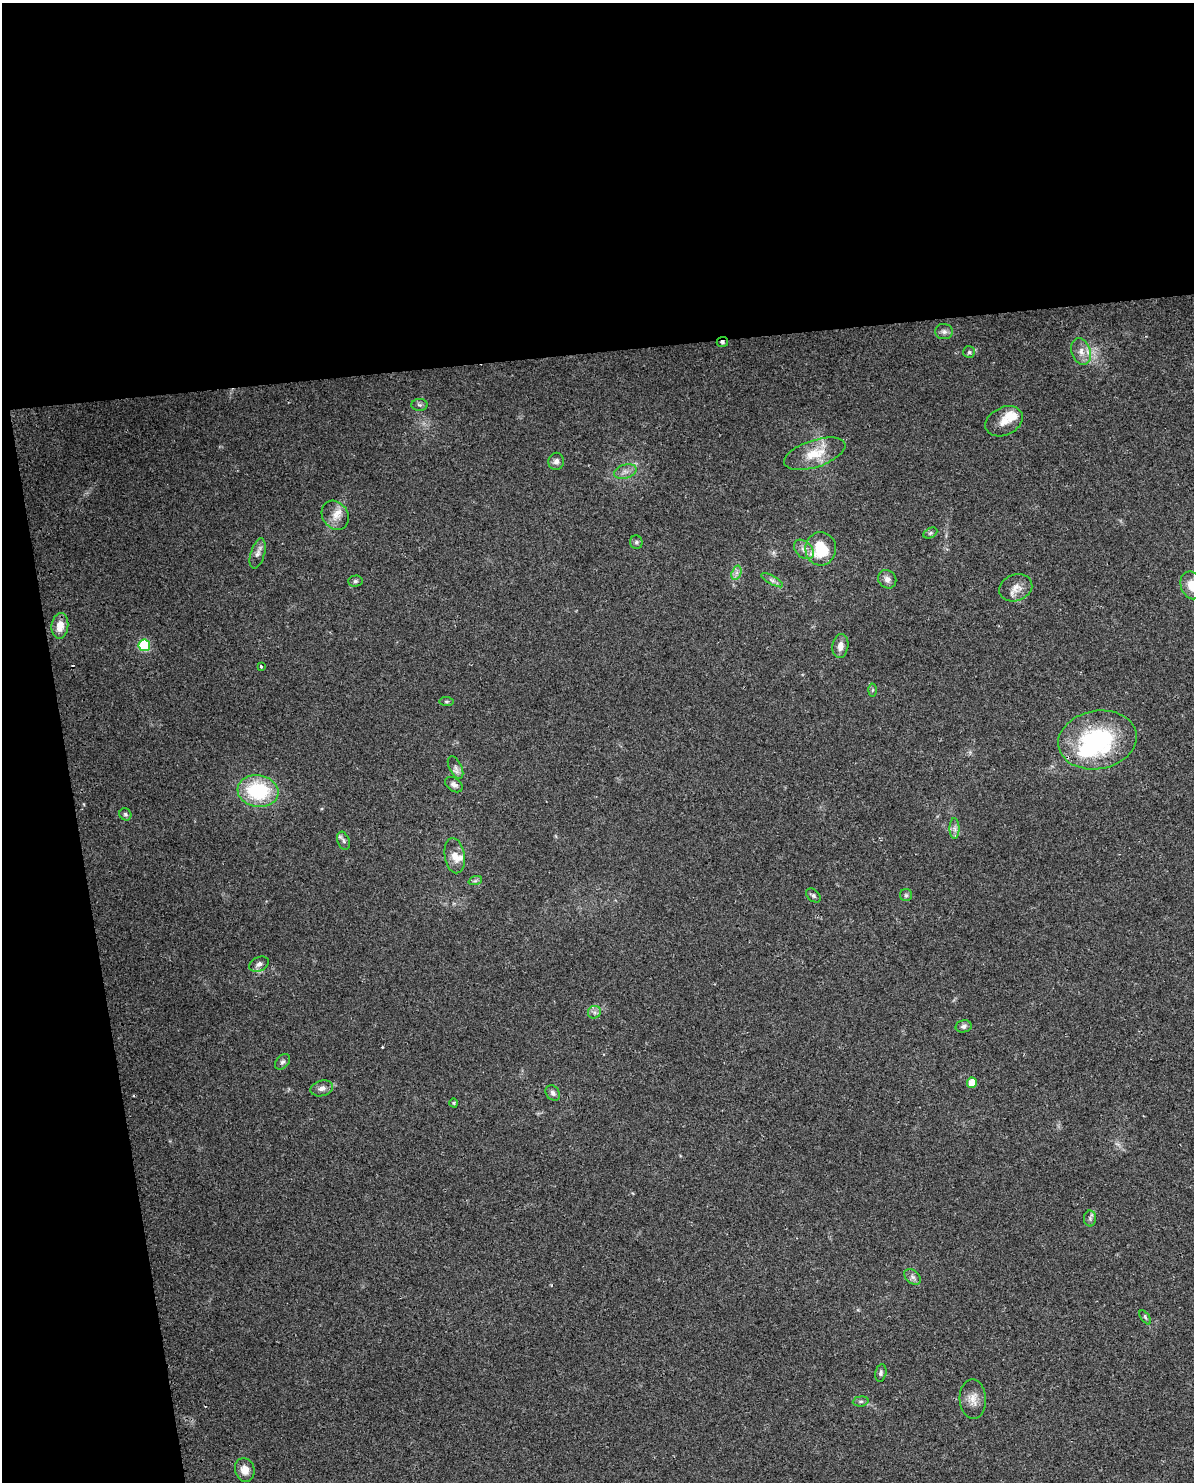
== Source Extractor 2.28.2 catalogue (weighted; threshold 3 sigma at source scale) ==
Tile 1 of 4 x 3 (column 1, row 1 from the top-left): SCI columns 32-1223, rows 3030-4509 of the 4828 x 4534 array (HDU 1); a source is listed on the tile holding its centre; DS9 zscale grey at full resolution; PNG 1196 x 1484 px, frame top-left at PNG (2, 3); each listed source drawn as its Kron ellipse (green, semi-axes under 4 px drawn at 4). Shown black and unused: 29% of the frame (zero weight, under 2 of 3 exposures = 2% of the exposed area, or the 3 px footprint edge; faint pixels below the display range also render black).
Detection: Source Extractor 2.28.2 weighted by HDU 2 'WHT'; one run over the whole footprint, this tile lists its part. Background 0.0735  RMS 0.009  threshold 0.0404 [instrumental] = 3 sigma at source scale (4.5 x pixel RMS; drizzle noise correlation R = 1.50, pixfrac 1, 0.0396/0.0396 arcsec/px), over >= 5 px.
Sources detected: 59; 1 inside a brighter object's white glare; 2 cosmic-ray / hot-pixel residue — neither listed nor drawn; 3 inside a brighter listed object's ellipse — not listed separately; the other 53 listed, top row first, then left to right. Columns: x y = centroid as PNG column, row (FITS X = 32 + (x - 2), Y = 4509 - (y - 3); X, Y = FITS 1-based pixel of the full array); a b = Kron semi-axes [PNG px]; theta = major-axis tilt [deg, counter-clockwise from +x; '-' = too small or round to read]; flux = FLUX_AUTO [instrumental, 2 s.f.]
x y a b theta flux
944 332 9 7 0 3.1
722 342 6 5 - 1.7
969 352 6 6 - 1.7
1081 352 14 9 -72 7.5
419 405 8 6 -3 2
1004 421 19 14 26 11
815 454 32 13 18 22
556 461 8 7 - 3.6
625 471 11 7 16 5
335 515 15 12 -54 9.5
930 533 7 5 26 1.6
636 542 7 6 - 1.9
804 549 11 8 -45 5.5
821 549 16 15 - 37
258 554 15 7 73 4.6
736 573 7 4 71 2.8
887 579 9 8 - 4.5
772 580 12 4 -30 2.7
355 581 7 5 2 1.9
1192 585 14 10 -69 12
1016 588 17 13 20 9.1
60 626 13 8 85 12
144 645 6 6 - 65
840 646 12 8 81 6.1
261 666 3 3 - 1.9
872 690 6 4 88 1.3
447 702 7 4 -6 1.3
1097 740 40 29 10 110
456 768 12 6 -63 3.6
454 785 10 6 -33 3.5
258 791 20 16 -8 60
125 814 6 5 - 1.8
955 829 10 5 -89 3.4
343 841 9 6 -70 2.5
455 856 18 10 -80 8.3
475 881 7 4 19 1.6
813 895 8 5 -39 1.9
906 895 6 6 - 1.7
259 964 10 7 25 3.7
594 1012 6 6 - 2.5
964 1026 8 6 13 2.7
283 1062 9 6 48 2.4
972 1083 5 5 - 13
322 1088 11 7 14 4.4
553 1093 8 6 -49 2.9
454 1103 4 3 - 0.97
1090 1218 8 6 -89 2.2
912 1277 9 6 -41 3.1
1145 1317 8 4 -55 1.5
881 1373 8 5 76 2.1
973 1399 20 13 -88 9.7
861 1401 8 5 5 1.9
245 1470 12 9 -74 8.8
Overlapping masked pixels (flux is a lower limit): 1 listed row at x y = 722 342
Isophote crosses this tile's border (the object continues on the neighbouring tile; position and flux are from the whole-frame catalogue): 1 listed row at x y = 1192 585